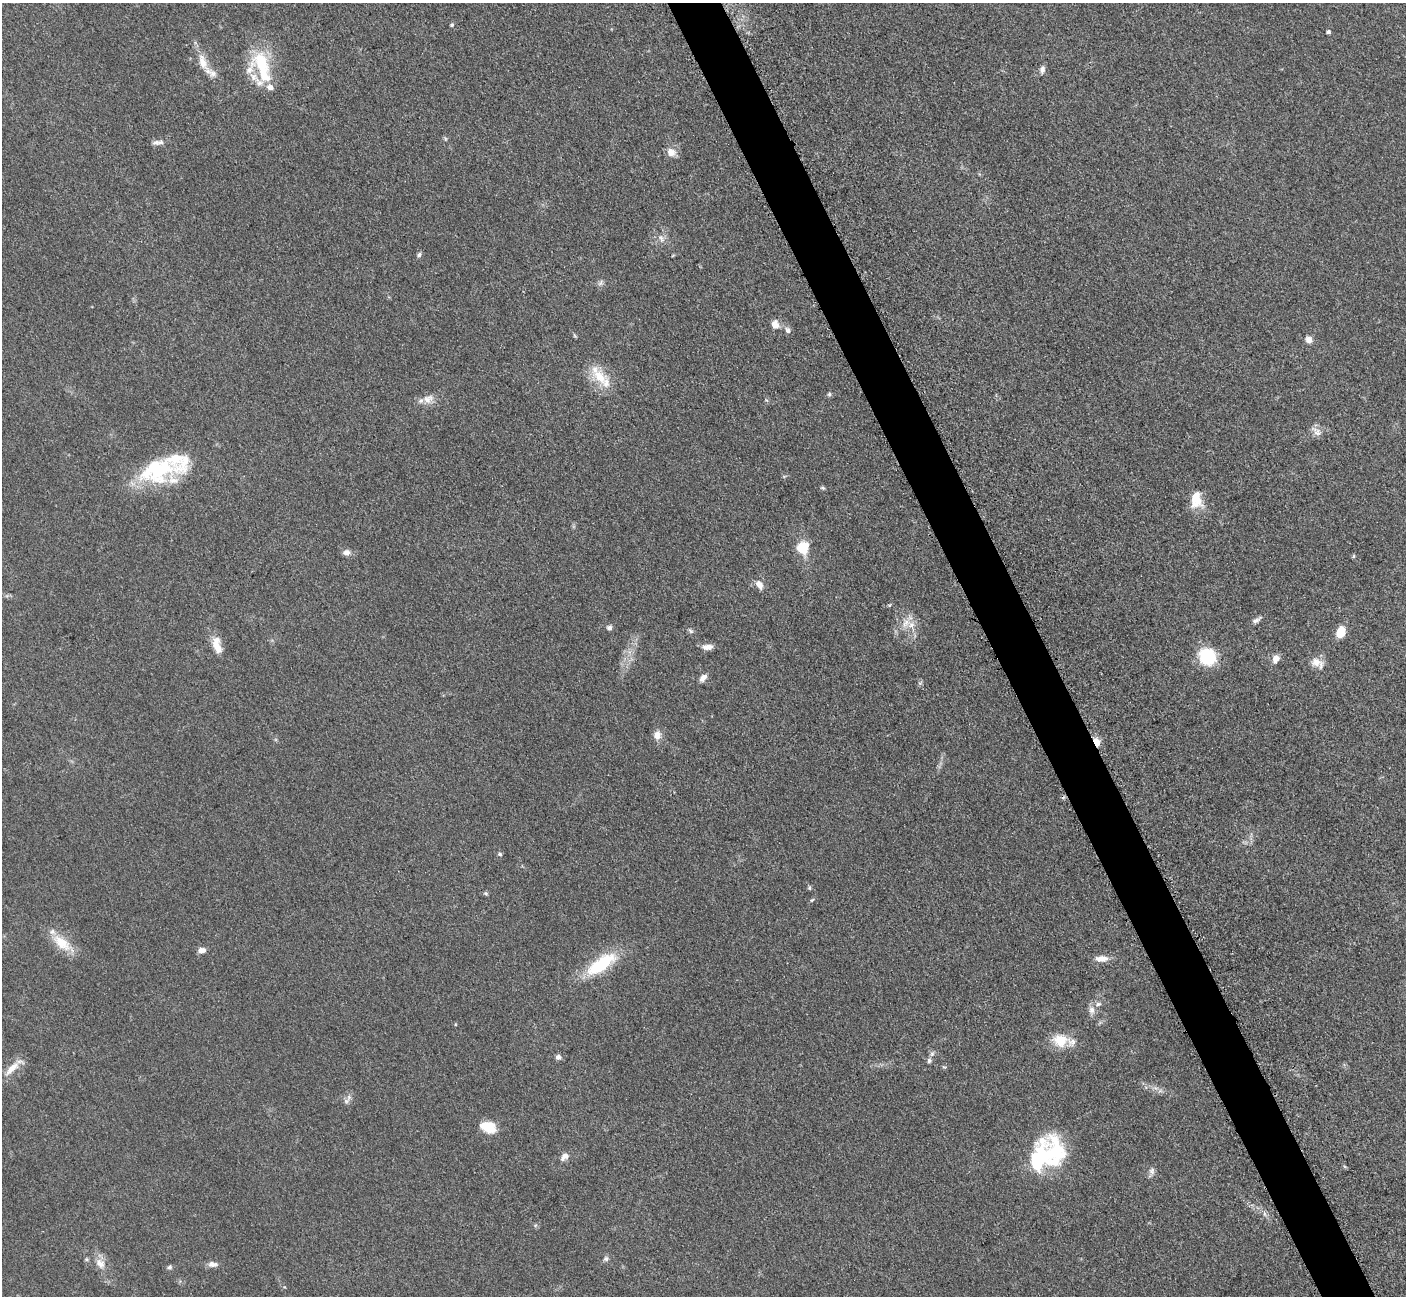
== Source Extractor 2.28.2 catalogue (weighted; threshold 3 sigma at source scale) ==
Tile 6 of 4 x 4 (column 2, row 2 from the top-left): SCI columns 1423-2826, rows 2885-4178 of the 5699 x 5661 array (HDU 1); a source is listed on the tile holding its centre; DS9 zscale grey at full resolution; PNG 1408 x 1298 px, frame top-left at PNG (2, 3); no overlay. Shown black and unused: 4% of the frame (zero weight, under 3 of 5 exposures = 4% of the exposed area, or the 3 px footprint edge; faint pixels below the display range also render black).
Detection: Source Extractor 2.28.2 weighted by HDU 2 'WHT'; one run over the whole footprint, this tile lists its part. Background 0.0521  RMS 0.0055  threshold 0.0249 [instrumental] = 3 sigma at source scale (4.5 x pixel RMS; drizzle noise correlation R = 1.50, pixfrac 1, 0.05/0.05 arcsec/px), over >= 5 px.
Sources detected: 76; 1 inside a brighter object's white glare — not listed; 12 inside a brighter listed object's ellipse — not listed separately; the other 63 listed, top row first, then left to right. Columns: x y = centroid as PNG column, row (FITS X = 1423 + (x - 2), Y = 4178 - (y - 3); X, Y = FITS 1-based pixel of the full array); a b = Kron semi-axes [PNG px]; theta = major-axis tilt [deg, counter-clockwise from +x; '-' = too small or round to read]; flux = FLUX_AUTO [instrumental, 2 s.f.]
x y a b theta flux
452 25 5 4 - 0.82
1328 32 4 4 - 1.3
202 62 28 11 -69 8.6
262 66 45 16 -73 30
1042 69 9 6 80 2.2
156 142 13 7 1 2.5
671 152 12 10 -28 4.4
661 238 13 6 -62 2.5
419 255 6 6 - 1.3
600 283 9 5 60 1.5
775 324 12 10 -66 4
788 330 9 7 -50 2
574 335 7 3 -71 0.67
1309 340 8 7 - 3.4
599 377 27 14 -48 15
829 394 6 5 - 1
428 399 16 12 29 5.4
1317 432 16 8 -43 3.5
161 470 48 31 30 43
822 488 7 4 -19 0.81
1196 499 20 13 -88 12
802 548 12 11 - 15
346 552 8 8 - 2.7
1354 556 6 4 89 0.67
759 585 13 8 -61 3.9
1256 620 13 6 28 2.1
906 623 15 8 44 5.7
609 628 6 6 - 1.7
691 631 8 5 -48 1.1
1341 631 10 7 70 10
217 646 20 10 -65 7.3
707 647 14 7 5 3.8
1207 656 16 14 -50 30
1276 659 10 8 56 3.6
1317 663 19 11 -28 5.4
703 678 10 6 50 3
657 735 11 9 87 4.1
1096 742 6 4 -67 22
500 854 6 5 - 1
809 888 6 4 -83 0.77
486 893 6 5 - 0.85
812 900 6 4 44 0.69
62 943 34 13 -39 13
201 950 8 6 7 3.3
1101 959 17 8 2 5
601 964 39 14 35 32
1098 1004 10 6 16 2.1
1092 1010 10 8 -78 3.1
1060 1040 21 17 -9 12
932 1053 8 5 63 1.4
558 1057 7 7 - 1.8
944 1067 6 4 -39 0.68
12 1068 27 9 44 7.2
349 1097 9 7 86 2.2
488 1127 17 11 -22 13
564 1157 11 7 40 3.4
1037 1162 68 25 61 45
1152 1171 10 8 88 2.2
1265 1214 7 4 -71 1.2
606 1259 8 7 - 1.6
100 1263 17 11 -49 5.8
213 1264 13 7 -4 2.8
170 1267 7 5 59 1.2
Overlapping masked pixels (flux is a lower limit): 1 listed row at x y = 1096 742